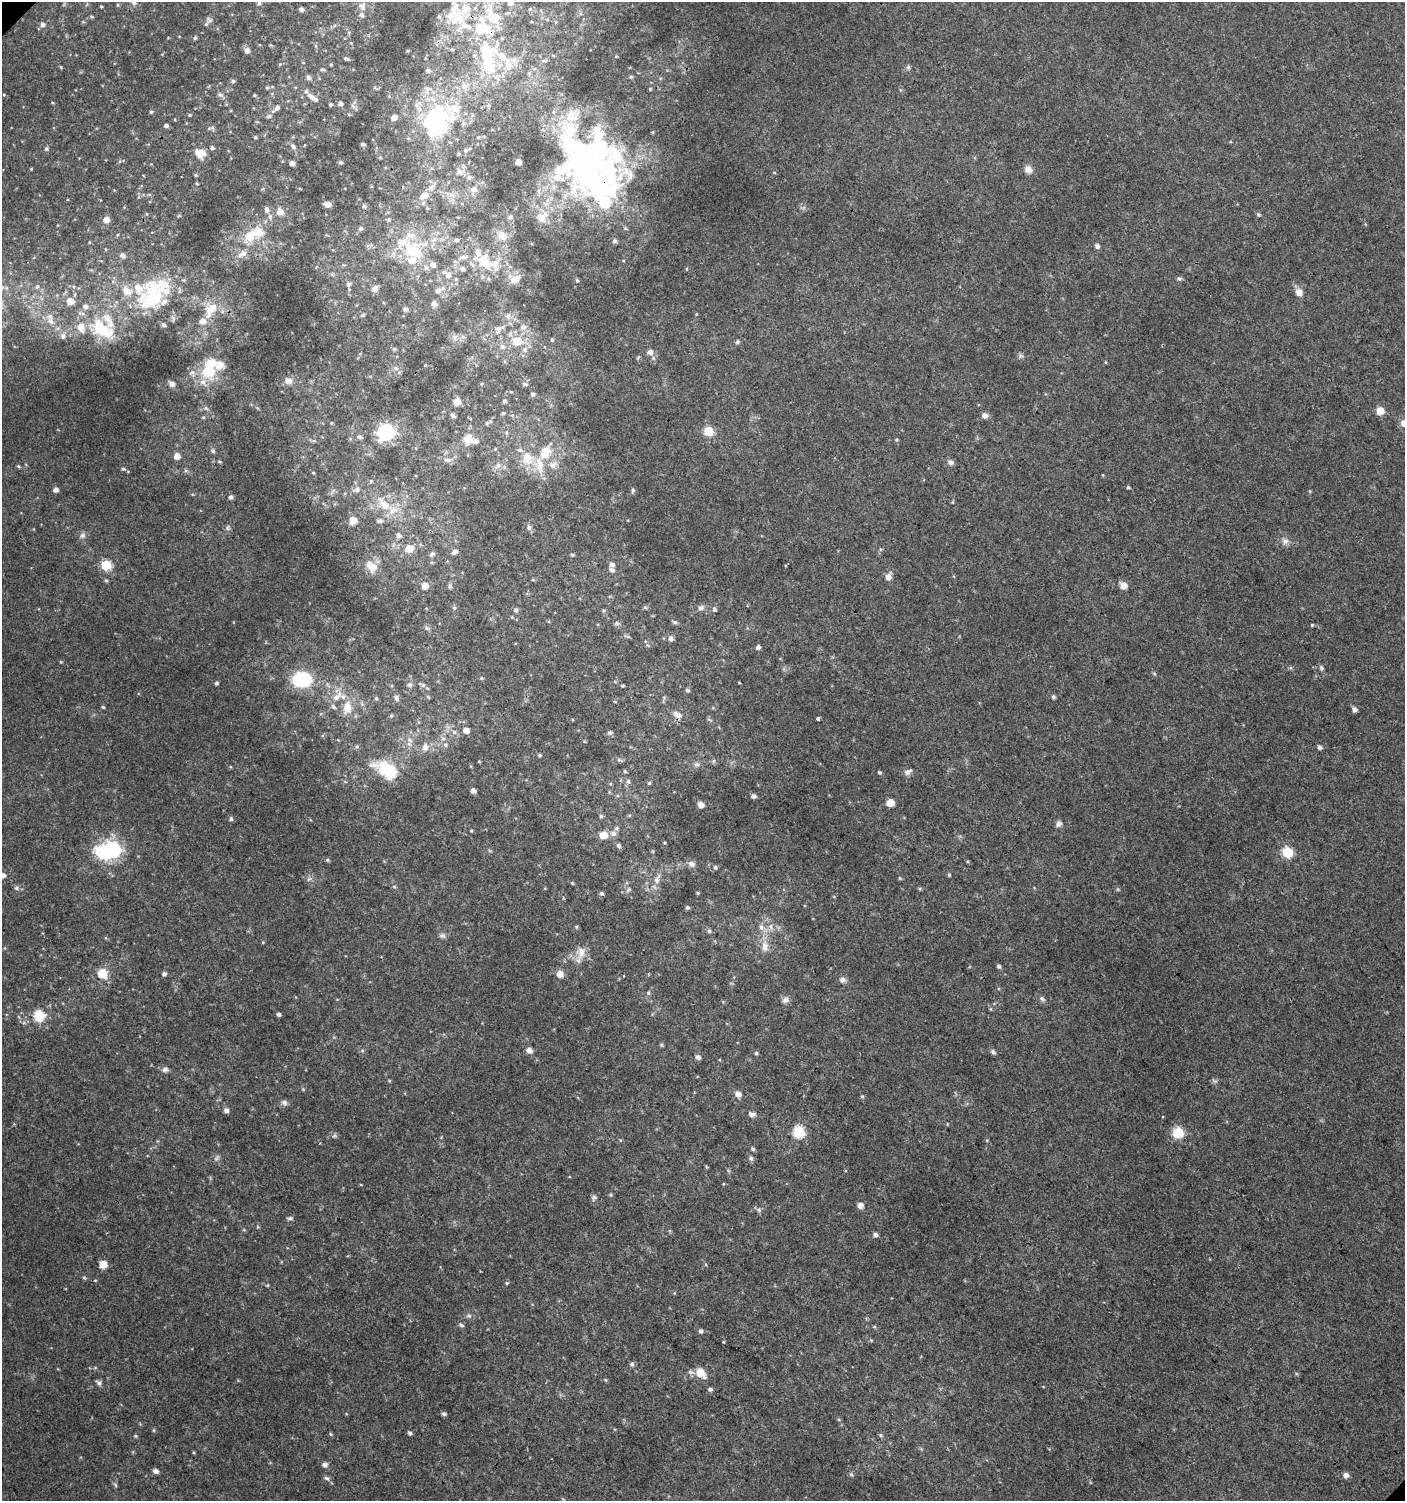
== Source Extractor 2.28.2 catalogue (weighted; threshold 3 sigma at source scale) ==
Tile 6 of 4 x 4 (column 2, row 2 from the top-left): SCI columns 1608-3010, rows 3030-4528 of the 6060 x 6084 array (HDU 1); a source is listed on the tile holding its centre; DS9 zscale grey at full resolution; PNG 1407 x 1503 px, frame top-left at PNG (2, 2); no overlay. Shown black and unused: <1% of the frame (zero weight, under 3 of 4 exposures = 4% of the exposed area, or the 3 px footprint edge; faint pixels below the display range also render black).
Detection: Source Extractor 2.28.2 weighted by HDU 2 'WHT'; one run over the whole footprint, this tile lists its part. Background 0.00477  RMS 0.0021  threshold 0.0096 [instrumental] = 3 sigma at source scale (4.5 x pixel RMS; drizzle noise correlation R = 1.50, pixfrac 1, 0.0396/0.0396 arcsec/px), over >= 5 px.
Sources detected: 382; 3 too faint to see at this stretch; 8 inside a brighter object's white glare — not listed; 47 inside a brighter listed object's ellipse — not listed separately; the other 324 listed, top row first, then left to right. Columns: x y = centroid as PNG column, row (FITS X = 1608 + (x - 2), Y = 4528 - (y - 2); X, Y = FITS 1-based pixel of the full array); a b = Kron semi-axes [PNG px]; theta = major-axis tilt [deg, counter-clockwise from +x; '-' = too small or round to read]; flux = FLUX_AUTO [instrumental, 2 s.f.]
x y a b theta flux
134 3 7 7 - 0.7
259 3 6 5 - 0.45
511 3 7 6 - 1.1
118 5 5 4 - 0.25
101 6 3 3 - 0.21
362 6 13 10 -57 1.3
301 9 4 4 - 0.66
465 10 33 19 61 8.6
91 16 5 4 - 0.27
439 17 6 5 - 0.44
494 19 19 18 - 5.5
209 20 9 5 -31 0.47
42 24 7 6 - 0.76
206 24 6 5 - 0.32
195 38 5 4 - 0.31
351 43 4 3 - 0.19
452 49 5 3 - 0.24
247 50 6 5 - 1
486 53 33 11 -76 15
502 57 16 10 -45 3.2
346 58 9 3 -12 0.36
331 64 4 3 - 0.23
908 67 6 5 - 0.41
322 69 6 4 -6 0.28
428 70 6 6 - 0.56
529 73 5 5 - 0.32
309 78 6 5 - 0.64
233 81 5 5 - 0.37
267 88 5 4 - 0.28
220 95 9 5 -26 0.5
254 95 4 4 - 0.22
311 96 12 6 -35 1.3
330 104 4 3 - 0.4
340 104 5 5 - 0.63
277 107 11 6 52 0.81
151 112 4 4 - 0.3
190 115 4 4 - 0.22
269 116 6 5 - 0.51
394 117 5 5 - 1.4
451 117 45 38 17 19
166 126 5 4 - 0.57
211 128 10 5 10 0.47
255 137 4 4 - 0.28
363 144 5 4 - 0.37
293 146 8 5 -62 0.6
212 148 5 4 - 0.44
46 149 5 5 - 0.43
200 153 13 10 -24 2.5
380 157 4 4 - 0.23
340 162 6 4 0 0.32
518 162 5 4 - 2.3
292 163 4 4 - 1
31 169 3 3 - 0.2
1028 169 11 9 -33 1.3
460 172 9 7 16 0.97
774 172 5 3 - 0.21
195 175 4 4 - 0.25
609 177 76 56 80 43
469 178 6 5 - 0.43
197 183 4 3 - 0.23
431 188 9 6 41 0.84
474 189 8 7 - 0.86
451 194 7 4 -19 0.58
424 196 10 7 25 1.7
328 204 6 5 - 1.2
364 206 5 5 - 0.43
267 209 9 6 -82 0.65
280 212 8 7 - 1.7
1258 215 6 5 - 0.34
270 217 8 6 -90 0.71
510 217 6 6 - 0.47
541 217 13 11 -30 1.7
106 220 5 5 - 2.1
389 220 5 4 - 0.32
361 228 5 5 - 0.47
257 231 18 16 -17 4.7
502 236 13 9 -46 2.3
456 240 6 5 - 0.54
1097 246 6 5 - 0.67
411 249 26 19 45 8.5
242 254 15 8 28 1.6
122 256 7 5 -72 0.56
463 257 13 7 16 1.2
485 262 17 12 -50 6.4
433 265 7 7 - 1.1
426 268 7 6 - 0.67
463 269 6 6 - 0.68
448 275 10 8 54 1.4
515 279 13 8 31 2.2
1179 279 6 5 - 0.51
577 280 5 4 - 0.25
349 284 6 5 - 0.63
37 287 7 6 - 0.58
375 289 9 8 - 0.88
438 290 8 7 - 0.8
1299 292 10 9 - 1.5
153 297 54 33 64 18
70 301 8 7 - 2
434 303 7 6 - 0.87
211 309 16 10 48 3.8
406 309 5 5 - 0.66
363 315 6 4 22 0.31
508 316 7 7 - 0.7
51 321 11 8 -45 1.6
523 327 8 7 - 1
498 329 11 8 -75 1.1
102 330 35 18 -33 10
63 336 8 7 - 0.81
454 337 7 6 - 0.67
463 337 6 4 -71 0.4
552 339 5 4 - 0.25
517 341 7 7 - 4.8
737 342 5 5 - 0.45
502 346 8 7 - 0.76
394 349 6 5 - 0.31
650 352 9 8 - 1.1
1105 362 5 3 - 0.19
425 365 3 3 - 0.18
395 368 6 4 -71 0.39
208 370 27 22 88 7.8
288 381 11 9 -3 1.2
172 384 8 6 -32 0.97
525 384 7 4 -8 0.43
533 394 5 5 - 0.45
504 401 5 4 - 0.39
457 402 6 6 - 1.9
206 408 6 5 - 0.45
1380 411 5 5 - 4.6
503 413 4 4 - 0.3
984 415 6 5 - 1.1
453 416 7 4 -38 0.42
331 423 4 4 - 0.23
487 423 5 5 - 0.34
1404 423 10 9 - 1.4
708 431 6 5 - 11
385 432 7 7 - 89
506 432 6 4 90 0.31
360 437 7 5 -20 0.48
468 439 13 12 - 2.2
896 440 5 4 - 0.28
213 451 6 5 - 0.45
545 452 21 15 59 5.3
177 456 5 5 - 1.8
527 458 22 16 -78 4.8
447 460 10 6 -16 0.7
219 462 5 4 - 0.27
950 462 9 7 -18 0.69
498 465 10 6 52 0.79
18 466 5 4 - 0.29
123 469 5 5 - 0.36
186 470 6 4 -28 0.39
313 473 5 4 - 0.26
1103 475 4 3 - 0.17
1128 487 4 4 - 0.27
56 490 5 5 - 1
357 490 7 6 - 0.72
633 490 6 5 - 0.44
231 497 5 4 - 0.59
384 504 23 10 -48 3.8
353 520 8 7 - 1.8
380 521 8 5 7 0.54
529 527 7 6 - 0.62
228 528 7 6 - 0.49
82 535 9 7 44 0.71
398 535 6 5 - 0.87
1285 541 11 7 16 1.1
409 549 8 7 - 3.1
880 549 5 3 - 0.24
455 551 7 6 - 0.89
432 554 6 6 - 0.73
572 555 5 4 - 0.27
106 565 6 5 - 12
372 567 16 10 -37 3.2
612 570 6 6 - 0.71
888 577 7 6 - 1.5
106 580 5 4 - 0.28
1123 585 6 5 - 2.6
425 586 5 5 - 2.7
450 586 6 6 - 0.43
645 607 6 4 -2 0.3
454 608 6 5 - 0.38
701 608 8 6 33 0.8
714 609 7 5 88 0.51
516 610 6 5 - 0.52
603 610 5 4 - 0.27
512 617 4 4 - 0.19
674 622 7 4 -21 0.37
617 623 7 6 - 0.44
1312 625 5 4 - 0.23
427 628 8 4 -44 0.43
671 638 5 5 - 0.75
758 647 5 4 - 0.74
61 662 4 3 - 0.2
1321 668 6 5 - 0.5
482 678 4 4 - 0.25
302 680 12 10 2 18
216 683 4 4 - 0.38
739 683 3 2 - 0.14
410 685 8 7 - 0.59
423 685 6 4 -74 0.38
623 686 3 2 - 0.25
688 690 6 4 -2 0.32
337 697 18 7 43 1.8
428 697 5 4 - 0.26
664 697 6 3 18 0.26
1053 697 5 5 - 0.41
376 698 5 4 - 0.31
396 698 8 6 -70 0.61
103 707 4 4 - 0.26
347 707 14 10 84 3
1355 710 5 5 - 0.76
677 715 12 7 -29 1.2
391 716 5 4 - 0.26
818 719 4 4 - 0.78
466 730 5 5 - 1.6
454 732 6 6 - 0.54
610 732 7 5 23 0.46
443 739 8 6 -74 0.77
425 747 10 8 80 1.2
1320 747 5 4 - 0.67
540 755 5 4 - 0.36
619 760 9 3 -22 0.4
479 761 4 2 - 0.17
697 764 8 6 12 0.54
625 771 5 4 - 0.32
389 772 13 7 -34 27
879 772 4 4 - 0.36
908 772 11 6 30 0.89
628 781 6 5 - 0.46
649 783 4 4 - 0.28
473 791 4 4 - 0.95
754 796 5 4 - 0.78
890 803 5 5 - 3.9
701 805 5 5 - 1.6
601 816 5 5 - 0.37
231 819 5 4 - 0.4
1059 824 9 7 45 0.73
471 831 4 3 - 0.21
613 833 9 7 -1 0.97
603 835 5 5 - 5.4
665 843 5 3 - 0.21
619 846 7 5 -46 0.53
112 850 7 7 - 82
1287 852 6 6 - 17
327 860 5 4 - 0.31
692 864 9 7 -29 1
715 867 5 5 - 0.36
3 875 5 5 - 0.92
949 875 5 4 - 0.28
900 878 5 4 - 0.24
309 879 8 4 37 0.44
657 879 15 7 65 1.5
572 883 5 3 - 0.2
394 887 5 5 - 0.29
16 888 6 5 - 0.44
628 890 7 6 - 0.57
601 893 5 5 - 0.44
698 893 4 3 - 0.24
687 907 5 4 - 0.43
761 927 8 7 - 1
771 927 9 7 -62 1.1
709 931 5 5 - 0.4
442 936 9 7 -3 0.66
765 946 17 9 -89 2.2
581 953 21 12 77 2.5
999 966 5 4 - 0.47
102 974 11 10 - 3.7
164 974 4 4 - 0.62
560 974 6 6 - 2
842 980 9 7 4 0.77
648 993 6 5 - 0.4
1042 999 9 5 -37 0.58
786 1000 10 8 19 0.89
279 1014 4 4 - 0.45
39 1016 14 14 - 4.8
661 1045 5 4 - 0.29
529 1050 6 5 - 1.3
993 1052 7 5 -53 0.54
756 1053 4 4 - 0.37
698 1057 6 5 - 0.7
165 1069 8 6 20 0.66
738 1094 6 5 - 1.5
862 1096 5 4 - 0.28
284 1103 8 7 - 0.73
226 1110 5 5 - 0.8
752 1114 9 6 -17 0.83
799 1132 6 6 - 21
1178 1133 6 6 - 20
334 1136 6 5 - 0.41
753 1149 5 4 - 0.4
751 1158 6 6 - 0.54
610 1195 5 4 - 0.29
594 1197 9 6 64 0.55
860 1205 5 5 - 1.5
759 1210 7 6 - 0.53
290 1218 7 4 0 0.45
244 1230 6 3 -18 0.21
875 1235 5 5 - 0.7
103 1264 6 5 - 4.2
84 1278 6 4 -2 0.27
507 1283 5 4 - 0.3
469 1315 8 5 15 0.49
461 1325 6 5 - 0.42
874 1327 5 3 - 0.24
701 1331 5 4 - 0.59
723 1342 4 3 - 0.18
632 1364 6 5 - 0.5
691 1372 10 5 -9 0.67
700 1373 9 7 -46 4.1
606 1380 5 3 - 0.21
99 1383 8 6 -39 0.64
710 1389 5 4 - 0.52
444 1414 5 4 - 0.47
154 1430 6 4 90 0.24
410 1433 5 4 - 0.46
330 1434 5 4 - 0.27
881 1435 6 4 -23 0.36
135 1436 5 4 - 0.28
325 1465 7 6 - 0.78
155 1471 6 5 - 0.96
851 1474 5 5 - 0.34
1346 1475 5 5 - 1.3
326 1478 8 5 -27 0.5
115 1485 7 5 -60 0.37
Overlapping masked pixels (flux is a lower limit): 2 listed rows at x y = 486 53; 609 177
Isophote crosses this tile's border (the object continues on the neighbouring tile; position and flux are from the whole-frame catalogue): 5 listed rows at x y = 134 3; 259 3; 511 3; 1404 423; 3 875